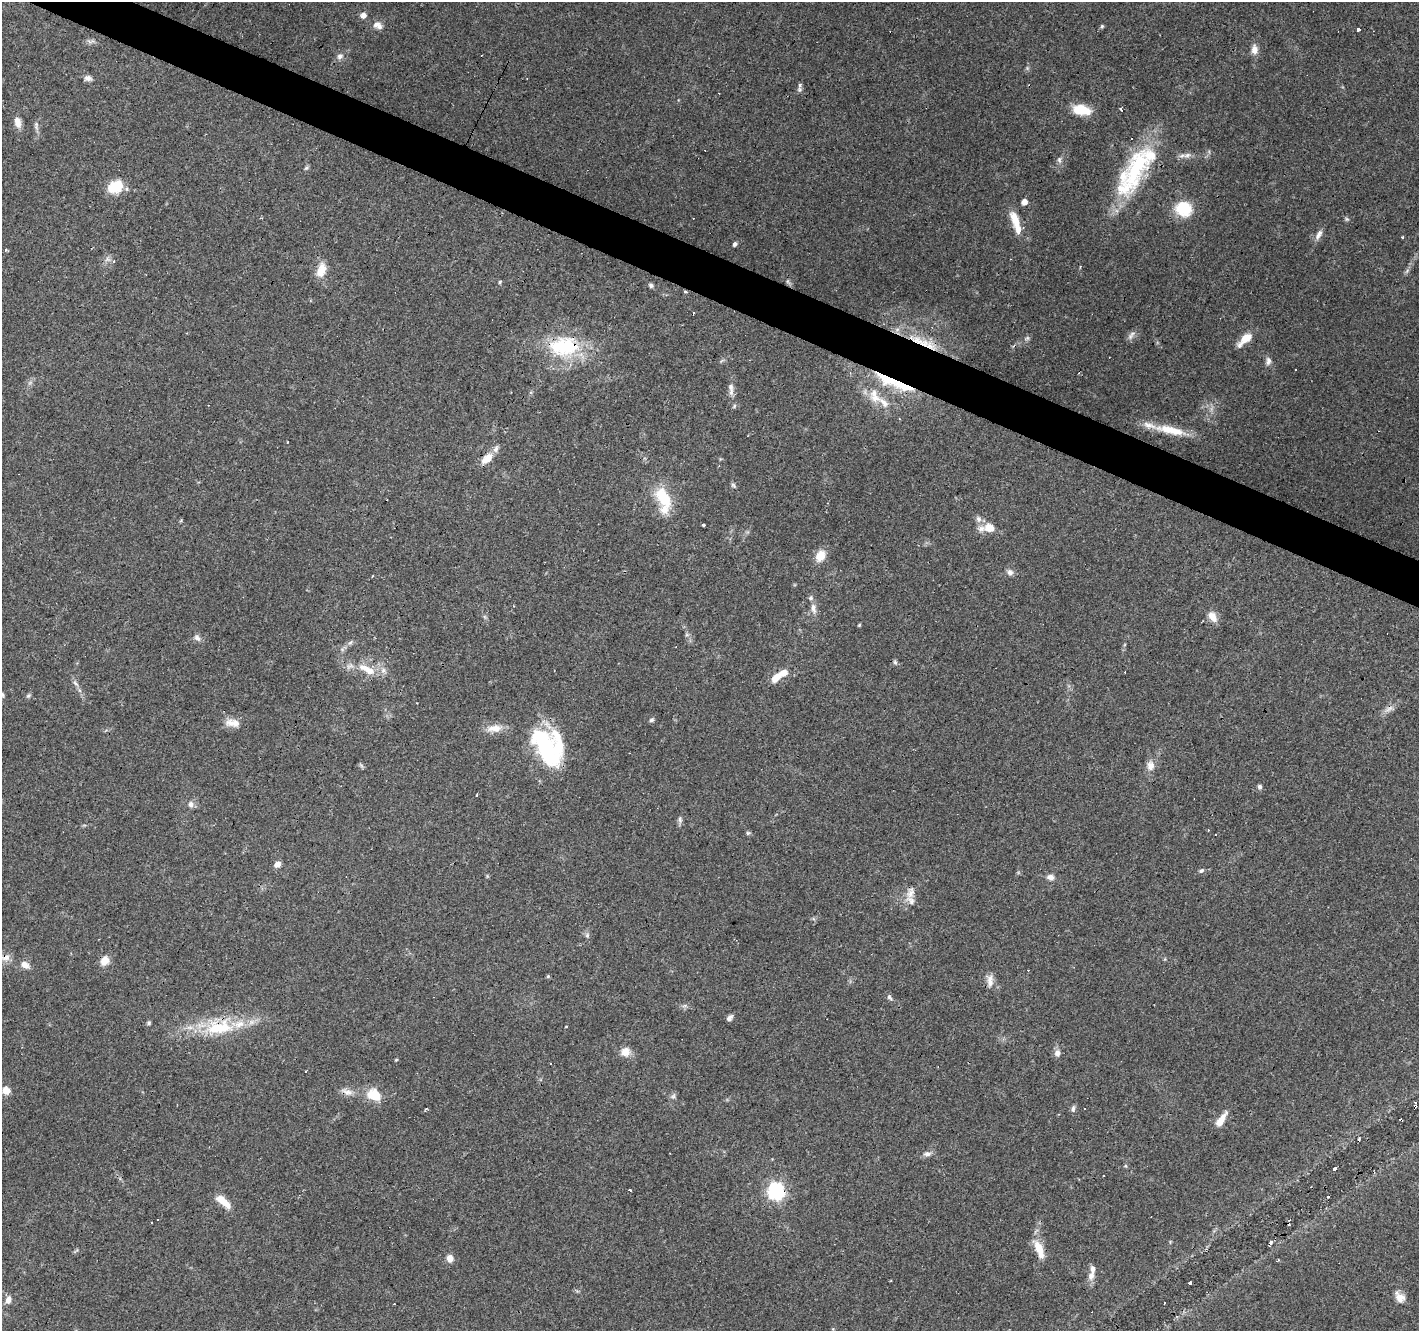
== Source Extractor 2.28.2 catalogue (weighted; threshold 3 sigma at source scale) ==
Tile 11 of 4 x 4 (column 3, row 3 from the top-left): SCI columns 2834-4250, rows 1530-2858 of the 5670 x 5783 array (HDU 1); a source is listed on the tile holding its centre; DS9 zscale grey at full resolution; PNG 1421 x 1333 px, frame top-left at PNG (2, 2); no overlay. Shown black and unused: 3% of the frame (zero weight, under 3 of 4 exposures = <1% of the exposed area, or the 3 px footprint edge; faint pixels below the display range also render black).
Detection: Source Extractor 2.28.2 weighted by HDU 2 'WHT'; one run over the whole footprint, this tile lists its part. Background 0.0903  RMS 0.0053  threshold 0.0239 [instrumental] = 3 sigma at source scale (4.5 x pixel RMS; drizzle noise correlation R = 1.50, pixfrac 1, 0.0396/0.0396 arcsec/px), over >= 5 px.
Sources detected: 151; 2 too faint to see at this stretch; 16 cosmic-ray / hot-pixel residue — not listed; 20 inside a brighter listed object's ellipse — not listed separately; the other 113 listed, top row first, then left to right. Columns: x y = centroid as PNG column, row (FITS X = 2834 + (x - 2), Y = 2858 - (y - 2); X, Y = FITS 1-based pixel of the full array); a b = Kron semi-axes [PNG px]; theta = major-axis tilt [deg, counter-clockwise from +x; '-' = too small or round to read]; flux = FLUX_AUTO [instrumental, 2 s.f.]
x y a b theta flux
363 15 6 5 - 3.2
378 25 14 9 -25 3.2
1102 26 5 4 - 0.76
1358 29 4 3 - 22
92 41 7 6 - 1.4
1254 49 13 8 90 3.7
340 56 9 7 36 2.2
88 78 10 7 -15 2.3
799 86 8 5 -75 1.6
1081 110 20 10 -9 12
1121 110 4 3 - 3.1
17 122 14 8 -75 4.2
36 126 13 5 -88 1.8
1187 155 11 6 15 2.5
1059 160 9 5 -80 1.5
306 168 6 5 - 0.93
1136 169 71 27 69 52
115 187 19 14 31 12
1024 202 5 4 - 4.2
1183 209 22 18 -13 15
1347 219 6 5 - 0.85
1015 220 23 10 -71 8.3
1319 235 15 6 59 2.9
1402 237 3 3 - 1.1
735 244 5 4 - 1.6
5 250 3 3 - 1.2
107 259 8 7 - 2.1
321 270 19 10 72 7.2
1407 271 9 3 46 1.1
500 282 5 4 - 0.67
651 285 7 5 -30 1.2
1130 336 10 6 43 2
1245 339 17 7 43 9.1
921 341 39 9 -23 15
564 346 42 28 1 38
1268 361 11 7 85 2.1
1295 370 2 2 - 0.41
889 380 42 14 -22 24
731 389 20 6 -86 3.8
884 402 28 9 -39 8
1168 430 39 10 -11 12
288 442 2 2 - 0.54
487 458 15 8 40 7.6
733 485 8 5 -46 1
663 498 33 17 -58 18
979 519 9 7 -78 2.2
703 525 3 3 - 11
989 528 11 9 -14 7.1
820 556 14 10 63 7.2
1010 572 9 7 -43 2.1
813 608 15 7 -80 3.2
1212 617 14 9 -56 4.8
859 625 4 3 - 0.58
197 638 11 7 -43 2
350 642 7 5 31 1.2
895 662 7 5 -45 1
369 671 18 9 -32 6.3
776 677 13 8 38 6.6
75 683 11 4 -41 1.4
2 695 8 4 -81 0.85
28 695 6 6 - 0.98
1389 709 14 5 21 2.5
651 720 6 5 - 1
231 723 17 13 5 5
494 728 21 10 6 6
547 748 45 27 -55 56
361 765 7 4 -19 0.91
1150 766 13 10 86 4.3
1260 787 6 5 - 1.3
476 795 3 2 - 0.59
191 804 8 7 - 2.3
680 820 10 5 -84 1.4
1208 831 4 2 - 0.4
748 833 6 5 - 0.8
277 864 7 5 37 3.4
1201 871 7 5 25 1.1
1050 877 9 8 - 2.5
910 893 18 10 70 4.9
587 935 7 5 69 1.2
6 958 17 7 12 4
105 960 10 8 64 5.9
25 965 12 9 -36 3.3
548 976 5 4 - 0.67
990 981 19 8 -87 4
889 997 9 6 -54 1.3
729 1018 8 5 47 1.9
149 1023 5 5 - 0.88
219 1027 43 22 9 31
625 1052 12 12 - 4.8
1057 1053 9 7 89 2.7
396 1060 5 3 - 0.49
306 1072 3 3 - 1.1
6 1090 7 6 - 6.4
348 1092 13 9 -2 3.7
374 1095 16 12 -31 12
673 1096 8 5 61 1.4
1415 1106 3 3 - 1.2
1073 1109 10 5 80 1.4
1221 1120 18 7 56 6.1
1401 1120 3 2 - 0.93
927 1154 10 6 0 2.3
1335 1169 4 3 - 1.2
1104 1175 3 3 - 0.68
631 1190 3 3 - 5.2
776 1191 7 7 - 170
223 1201 22 8 -40 7.4
157 1220 3 2 - 0.37
1039 1249 24 9 -69 9
450 1258 8 7 - 3.8
1091 1276 12 8 76 3.4
1190 1283 3 3 - 1.3
1400 1297 15 10 -52 4.7
8 1300 11 7 81 2.8
Overlapping masked pixels (flux is a lower limit): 12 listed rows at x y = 1245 339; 921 341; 564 346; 889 380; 487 458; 547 748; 6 958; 990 981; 219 1027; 1415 1106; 1401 1120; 776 1191
Isophote crosses this tile's border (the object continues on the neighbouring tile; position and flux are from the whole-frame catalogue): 1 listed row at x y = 6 958